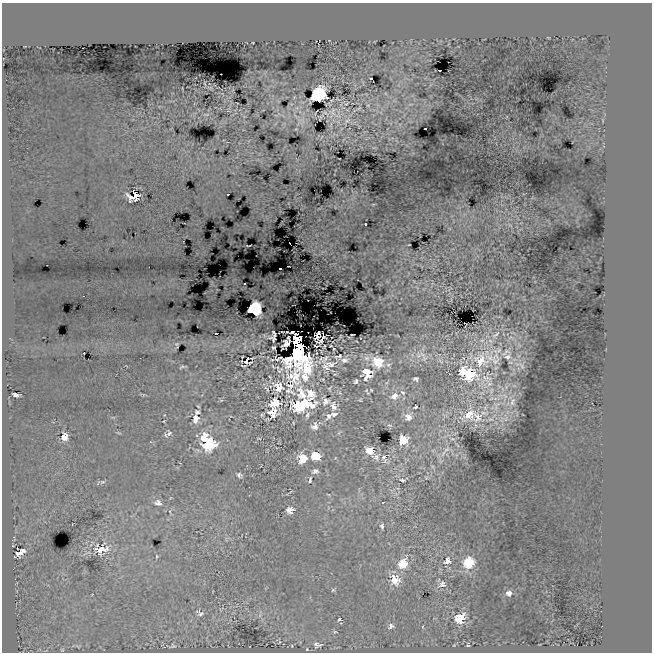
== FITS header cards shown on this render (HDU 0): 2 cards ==
NAXIS1  =                  650
NAXIS2  =                  650

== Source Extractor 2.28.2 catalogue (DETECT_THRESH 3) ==
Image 650 x 650 px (HDU 0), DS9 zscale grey, 1 PNG px = 1 image px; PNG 654 x 654 px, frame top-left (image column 1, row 650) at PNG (2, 3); no overlay
Background -8.49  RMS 13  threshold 38.8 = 3 sigma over >= 5 px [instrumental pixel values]
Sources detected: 156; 3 with non-positive FLUX_AUTO (blend fragments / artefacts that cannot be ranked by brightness) are not listed; the other 153 listed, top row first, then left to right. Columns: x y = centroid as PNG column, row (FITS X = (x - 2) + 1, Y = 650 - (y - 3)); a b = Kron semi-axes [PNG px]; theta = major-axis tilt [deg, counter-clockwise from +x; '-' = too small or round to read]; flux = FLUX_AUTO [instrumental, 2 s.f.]
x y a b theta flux
440 70 3 2 - 1900
371 79 3 3 - 730
205 83 5 3 - 800
318 95 10 8 50 120000
332 100 4 2 - 860
346 103 8 3 49 1300
410 104 9 3 13 1800
368 105 6 5 - 1600
297 108 7 4 -72 1800
359 108 7 3 35 1100
334 113 12 5 -33 5600
206 114 10 4 -5 1900
347 121 15 6 48 5200
296 129 4 4 - 740
425 129 2 2 - 470
374 148 6 3 19 800
228 194 2 2 - 790
135 195 6 4 59 140000
365 224 2 2 - 940
510 225 9 3 -32 1600
409 245 3 2 - 560
248 246 5 2 - 480
288 266 3 2 - 760
280 268 3 2 - 6200
245 284 2 2 - 750
254 309 7 7 - 170000
216 333 3 2 - 560
318 333 4 3 - 980
352 335 3 2 - 610
496 335 18 6 42 8000
317 337 5 4 - 1700
321 339 11 5 47 1600
286 343 8 5 47 1900
177 345 5 3 - 1100
298 345 12 7 -61 110000
331 346 3 2 - 560
273 347 4 3 - 1200
334 348 3 3 - 1500
506 352 18 9 26 9600
84 353 3 2 - 730
422 354 15 7 -23 6400
338 356 10 4 14 1700
242 357 2 2 - 640
507 357 12 9 11 6700
367 358 9 7 -2 3800
463 358 5 3 - 1000
493 358 42 37 80 81000
272 360 3 2 - 580
344 360 9 7 12 3600
242 361 2 2 - 920
246 361 8 5 19 3700
440 361 12 6 -50 3500
480 361 21 19 -78 33000
378 362 11 10 - 19000
330 364 23 10 -5 10000
388 365 7 5 25 1900
520 365 21 8 -27 5200
183 367 6 2 12 1300
326 367 21 7 -36 5900
279 371 8 6 -55 2200
365 371 7 4 27 4500
462 371 11 9 58 15000
370 372 8 3 12 3500
469 375 11 9 35 48000
270 377 4 2 - 660
366 378 10 5 17 3500
486 378 26 18 36 23000
416 379 5 4 - 2200
356 381 5 3 - 1700
278 387 9 9 - 10000
267 389 9 3 -56 1100
371 390 3 2 - 750
491 391 11 6 74 4300
403 392 8 5 -42 2100
302 394 16 9 -64 11000
311 394 28 11 -71 20000
16 395 7 4 -14 3800
394 396 9 7 32 6800
505 396 11 5 -44 4200
360 400 3 2 - 720
325 401 9 7 41 4700
512 402 14 8 77 7100
275 403 10 8 17 15000
305 403 11 8 -28 24000
198 406 4 3 - 870
297 406 10 8 -40 28000
333 406 9 6 -73 5000
415 407 4 3 - 1100
197 412 6 4 -19 1800
272 413 10 9 - 13000
334 414 8 5 10 3500
469 414 15 12 35 15000
307 415 10 6 76 2700
329 416 8 6 69 3500
408 417 9 8 - 6000
478 417 31 14 32 21000
196 419 8 6 78 8100
506 419 7 4 72 2000
164 421 2 2 - 630
389 425 8 4 -25 1600
314 426 8 7 - 4500
118 433 8 3 -13 1000
169 434 10 7 67 2900
205 436 10 7 47 10000
64 437 10 8 85 9600
403 440 7 7 - 21000
209 444 12 9 8 57000
447 449 10 6 31 3600
370 451 8 7 - 13000
315 456 8 7 - 16000
376 457 8 7 - 3200
384 457 8 8 - 4600
302 459 10 8 89 15000
315 471 8 6 14 2900
239 475 6 5 - 2200
426 477 6 4 19 1200
310 480 9 5 77 2100
402 480 7 5 -20 1700
102 482 8 6 15 2300
291 491 5 3 - 850
329 494 6 3 -19 780
383 502 3 2 - 530
158 503 10 7 -13 5400
290 510 8 7 - 5600
170 511 6 3 -82 980
382 526 6 4 -89 2500
14 539 8 3 -85 1300
13 546 4 3 - 740
101 549 14 10 29 21000
20 552 15 8 33 8600
157 556 6 4 75 1100
447 561 8 7 - 7200
403 563 11 8 58 21000
469 563 9 9 - 35000
394 579 12 9 -60 19000
442 584 12 10 22 6400
333 590 5 5 - 1100
509 593 8 8 - 4400
198 611 8 4 16 1300
201 614 9 6 18 2500
260 615 7 4 72 1600
460 618 8 6 34 30000
339 620 5 4 - 2000
391 626 8 7 - 4300
423 627 5 3 - 740
335 632 7 4 -1 1600
279 642 3 2 - 580
317 645 12 8 0 3800
468 645 4 4 - 960
172 646 8 4 13 1800
292 646 3 2 - 590
307 649 4 3 - 650
62 650 5 4 - 950
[3 non-positive-flux detections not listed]